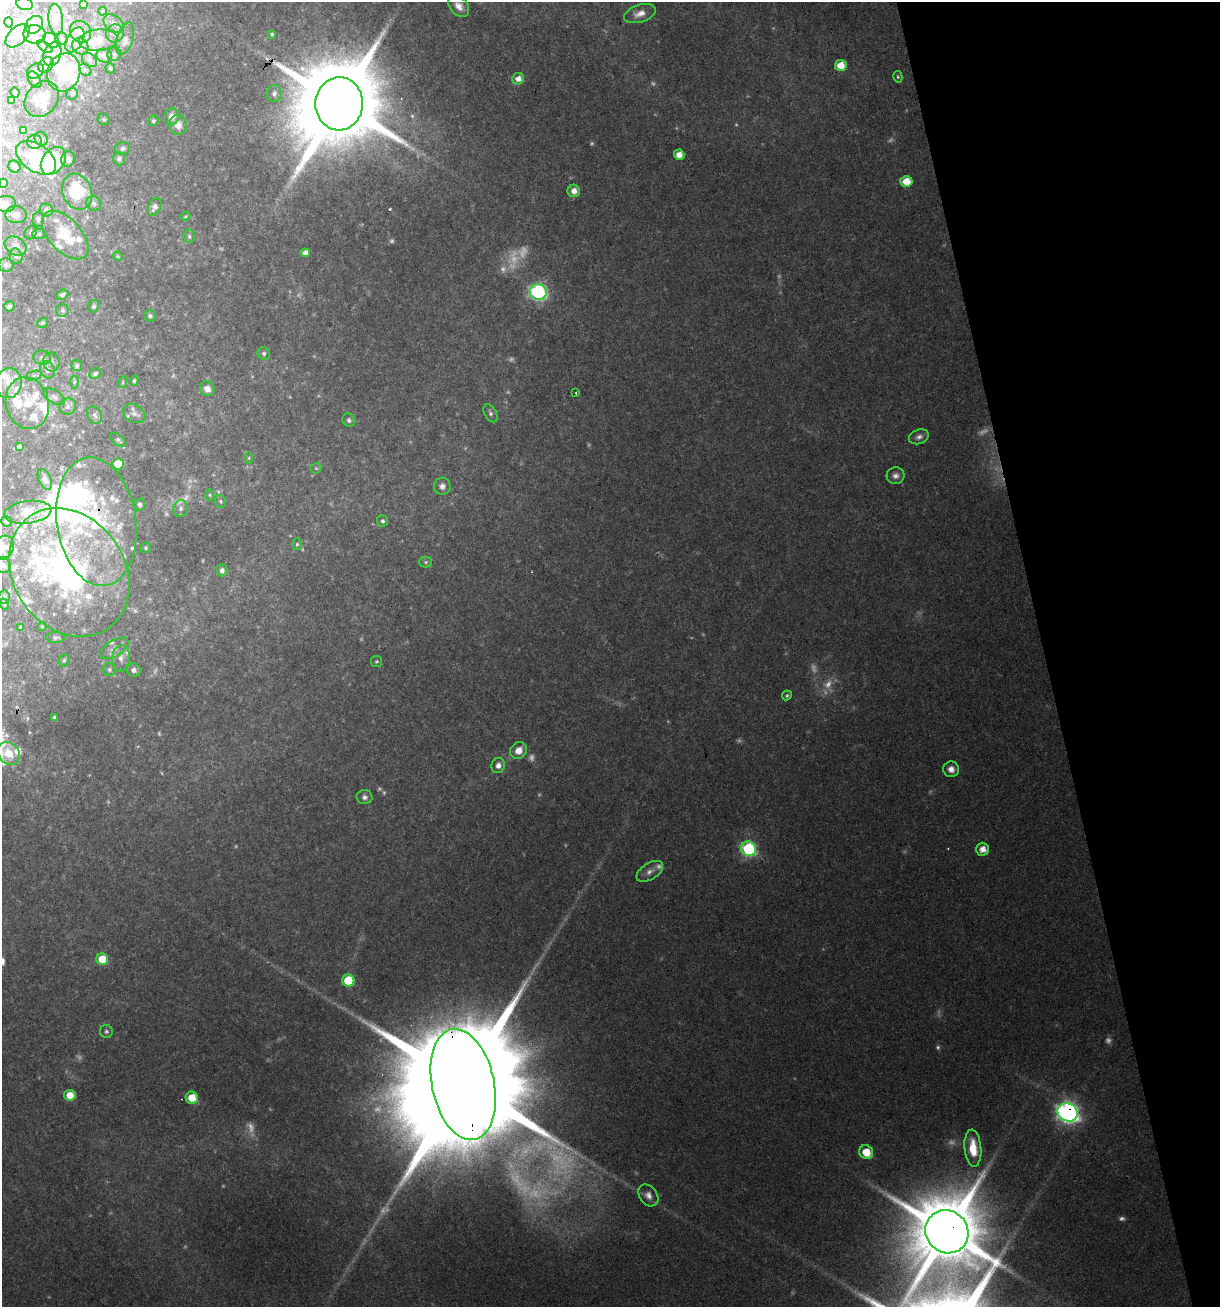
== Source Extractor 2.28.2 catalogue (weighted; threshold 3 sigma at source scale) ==
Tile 12 of 4 x 4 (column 4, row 3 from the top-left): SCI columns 3708-4925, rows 1306-2610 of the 5026 x 5219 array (HDU 1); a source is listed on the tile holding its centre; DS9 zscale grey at full resolution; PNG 1222 x 1309 px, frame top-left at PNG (2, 2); each listed source drawn as its Kron ellipse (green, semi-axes under 4 px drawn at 4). Shown black and unused: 14% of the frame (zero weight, under 2 of 3 exposures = <1% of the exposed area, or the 3 px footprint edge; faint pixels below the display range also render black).
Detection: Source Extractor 2.28.2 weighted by HDU 2 'WHT'; one run over the whole footprint, this tile lists its part. Background 0.0877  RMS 0.0078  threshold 0.0349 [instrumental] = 3 sigma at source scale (4.5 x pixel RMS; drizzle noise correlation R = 1.50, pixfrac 1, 0.0396/0.0396 arcsec/px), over >= 5 px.
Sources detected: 271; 46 too faint to see at this stretch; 10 inside a brighter object's white glare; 2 cosmic-ray / hot-pixel residue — neither listed nor drawn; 56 inside a brighter listed object's ellipse — not listed separately; the other 157 listed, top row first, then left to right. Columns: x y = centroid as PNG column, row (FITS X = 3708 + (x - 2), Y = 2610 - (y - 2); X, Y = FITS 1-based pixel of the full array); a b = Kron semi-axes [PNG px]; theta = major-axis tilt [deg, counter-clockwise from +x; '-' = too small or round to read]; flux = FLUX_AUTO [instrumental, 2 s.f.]
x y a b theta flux
25 4 8 6 -14 2.7
83 4 3 3 - 0.99
459 6 12 8 -50 6.4
102 11 4 3 - 0.72
640 14 16 8 19 7.8
56 20 16 7 -83 3
8 22 5 4 - 3
114 24 11 7 -35 4.4
34 25 10 7 46 5.3
81 32 11 10 - 6.1
34 34 11 9 -10 6
115 34 9 8 - 4.4
272 34 3 2 - 0.88
17 36 14 8 44 7.6
61 39 6 6 - 1.8
125 39 17 8 72 5.1
51 40 9 6 -37 11
75 40 13 8 60 6.1
98 40 19 10 5 19
80 46 9 7 -41 3.7
45 47 9 4 -35 2.2
52 54 12 8 69 6
114 54 7 6 - 2.2
104 56 8 7 - 6.8
89 60 8 6 -39 2.7
46 65 8 6 44 3.7
841 66 6 5 - 15
110 68 5 4 - 1.3
85 70 7 5 -46 1.9
35 71 9 7 33 4.2
64 72 19 16 71 32
898 77 6 4 -77 1.2
518 79 6 5 - 6.3
35 80 9 6 -58 2.6
15 93 5 3 - 1
72 93 6 5 - 1.9
274 94 8 7 - 3.6
42 99 19 15 51 17
11 100 3 3 - 1
339 104 26 24 87 15000
172 116 8 7 - 5.9
104 119 6 5 - 1.2
153 121 5 5 - 1.4
178 125 10 8 -78 7.2
23 130 4 4 - 1.8
41 139 7 6 - 2.4
35 142 7 7 - 2.6
123 148 7 6 - 2.5
679 155 5 5 - 8.2
36 158 22 13 -34 25
68 159 8 6 77 3
119 159 6 6 - 3
53 161 15 11 54 74
14 167 6 5 - 2
906 181 6 5 - 15
3 183 4 4 - 3.4
574 191 6 6 - 6.9
77 192 18 14 -67 44
94 203 8 7 - 2.7
5 204 10 8 0 6.5
155 207 9 6 64 4.1
46 210 7 6 - 3.6
16 215 11 8 -1 5.1
185 216 5 4 - 0.9
38 219 7 5 87 1.6
31 232 7 5 58 1.7
39 234 7 5 2 1.9
65 235 29 16 -47 29
189 236 6 5 - 1.7
16 246 11 8 -31 5.8
305 253 5 4 - 5
16 256 8 6 -73 2.4
118 256 5 4 - 0.89
6 265 7 6 - 3.1
538 292 8 8 - 180
62 295 6 4 22 2.1
9 306 5 5 - 2.1
94 306 6 5 - 1.6
63 310 6 6 - 1.9
150 316 6 5 - 1.7
42 323 6 4 31 1.2
264 353 6 6 - 2.1
42 358 9 7 -15 2.8
51 362 9 8 - 3.7
77 366 5 5 - 1.5
48 370 9 7 -70 5.4
95 374 6 5 - 1.8
34 375 8 3 19 1.5
134 381 5 4 - 1.4
74 382 6 4 87 1.3
123 382 6 3 73 1.1
9 383 15 13 82 13
207 389 7 7 - 5
576 393 3 2 - 1.4
54 397 12 6 -32 2.9
27 403 26 21 -76 24
68 407 9 8 - 3.1
490 413 10 6 -61 2.5
134 414 12 8 -31 4.4
95 415 9 7 -60 2.7
349 420 7 6 - 2.1
919 437 10 7 20 3.5
118 440 9 5 -40 1.9
19 447 4 3 - 2.1
249 458 6 4 89 0.96
118 464 5 5 - 25
316 468 5 5 - 1.1
895 476 9 8 - 3.8
45 479 11 6 -65 3.1
442 486 8 8 - 3.7
210 495 6 4 -89 0.99
221 501 6 5 - 1.4
140 505 6 5 - 2.3
180 508 8 7 - 3.2
28 512 24 11 8 22
6 521 6 5 - 1.6
383 521 6 5 - 2.1
96 522 65 39 -82 110
297 544 6 5 - 1.3
3 548 13 9 63 7
146 548 5 5 - 1.3
426 562 6 5 - 1.5
3 565 8 7 - 3.9
222 570 6 5 - 3.6
69 572 68 55 -54 240
4 597 7 5 81 1.8
4 604 6 3 -72 1.1
20 627 3 3 - 0.73
42 627 4 4 - 0.81
56 637 9 5 -1 1.8
114 648 16 8 31 5.6
121 658 13 9 84 6
64 660 6 5 - 1.2
377 661 5 5 - 1.3
109 669 6 6 - 1.8
134 670 7 6 - 4.1
787 695 5 4 - 1.4
55 717 4 4 - 1.8
519 751 9 8 - 8.6
9 754 13 10 -48 16
498 765 8 6 68 4.7
951 769 8 8 - 5.2
364 797 8 7 - 3.1
749 849 8 7 - 110
983 849 6 6 - 6.7
650 871 15 8 32 5.4
102 959 6 5 - 18
348 980 6 6 - 36
106 1031 6 6 - 1.8
463 1084 56 31 -78 53000
70 1095 5 5 - 12
192 1098 6 6 - 16
1068 1112 10 9 - 380
973 1148 19 8 -85 18
866 1152 7 6 - 15
648 1195 12 8 -53 5.2
947 1232 22 21 - 8800
Overlapping masked pixels (flux is a lower limit): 5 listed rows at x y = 339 104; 96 522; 463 1084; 1068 1112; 947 1232
Isophote crosses this tile's border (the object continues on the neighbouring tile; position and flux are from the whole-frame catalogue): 4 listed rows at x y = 3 183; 5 204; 3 548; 3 565
Unlisted compact peaks at least as high as the median listed source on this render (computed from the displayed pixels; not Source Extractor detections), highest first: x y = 866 1298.